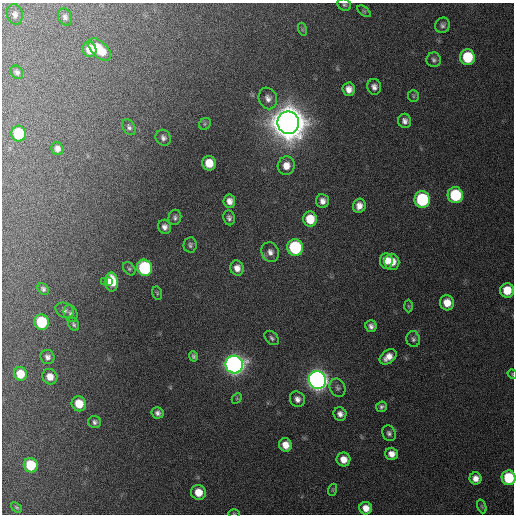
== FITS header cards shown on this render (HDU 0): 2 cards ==
NAXIS1  =                  512 / Axis length
NAXIS2  =                  512 / Axis length

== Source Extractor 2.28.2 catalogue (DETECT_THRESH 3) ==
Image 512 x 512 px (HDU 0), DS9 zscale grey, 1 PNG px = 1 image px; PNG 516 x 516 px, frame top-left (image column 1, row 512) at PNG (2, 3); each listed source drawn as its Kron ellipse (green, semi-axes under 4 px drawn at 4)
Background 452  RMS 12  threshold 37.4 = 3 sigma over >= 5 px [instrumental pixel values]
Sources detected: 85; all 85 listed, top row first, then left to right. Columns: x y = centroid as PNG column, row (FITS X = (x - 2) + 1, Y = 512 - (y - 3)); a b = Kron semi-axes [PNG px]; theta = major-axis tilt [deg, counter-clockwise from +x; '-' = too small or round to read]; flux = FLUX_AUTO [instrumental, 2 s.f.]
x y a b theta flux
344 5 7 6 - 1.7e+03
364 11 7 4 -36 1.3e+03
15 14 10 8 -76 3.7e+03
65 17 9 7 -66 3.0e+03
443 25 8 7 - 2.6e+03
302 29 7 4 -72 1.5e+03
90 49 8 6 -72 1.5e+04
99 49 14 7 -44 1.9e+04
467 57 8 7 - 4.1e+04
434 60 7 7 - 2.5e+03
17 72 7 5 -52 2.3e+03
374 87 8 7 - 4.2e+03
349 89 7 6 - 6.1e+03
413 96 6 5 - 1.4e+03
268 98 11 9 -70 5.2e+03
405 121 7 6 - 4.1e+03
288 123 11 10 - 3.6e+06
205 124 6 5 - 1.5e+03
129 127 8 6 -58 2.3e+03
19 134 8 7 - 4.3e+04
163 138 8 7 - 3.1e+03
57 149 6 6 - 4.2e+03
209 163 7 7 - 1.5e+04
286 166 9 8 - 9.1e+03
455 195 8 7 - 5.9e+04
422 200 8 8 - 8.4e+04
229 201 7 6 - 5.4e+03
323 201 7 6 - 5.0e+03
359 206 7 6 - 6.3e+03
175 217 8 6 76 2.7e+03
229 218 7 6 - 2.8e+03
310 219 7 7 - 2.0e+04
165 227 7 6 - 4.2e+03
190 245 7 6 - 2.4e+03
295 248 8 8 - 8.8e+04
270 252 10 8 -65 4.8e+03
386 261 8 6 -82 9.4e+03
392 262 8 7 - 1.1e+04
145 268 8 7 - 9.2e+04
237 268 7 6 - 6.3e+03
129 269 7 5 -48 1.8e+03
104 281 3 2 - 7.0e+03
108 282 3 3 - 1.2e+04
111 282 9 6 -87 2.8e+04
43 289 6 5 - 2.1e+03
507 290 7 7 - 1.8e+04
157 293 7 5 -77 1.3e+03
447 303 7 7 - 1.1e+04
408 306 6 4 -88 1.1e+03
65 310 9 7 -28 3.0e+03
71 314 9 6 -66 2.5e+03
42 322 8 7 - 4.9e+04
74 324 7 5 -59 1.9e+03
371 326 6 5 - 3.4e+03
272 338 8 6 -44 2.2e+03
413 339 8 7 - 2.4e+03
193 356 5 4 - 1.9e+03
47 357 7 7 - 3.6e+03
388 357 9 6 37 7.6e+03
234 365 9 8 - 7.0e+05
20 374 7 6 - 1.6e+04
512 374 5 4 - 8.2e+02
50 377 8 7 - 8.9e+03
317 380 9 8 - 8.1e+05
338 388 9 7 -68 3.1e+03
237 398 6 4 47 1.0e+03
297 399 8 7 - 4.6e+03
79 404 8 7 - 1.8e+04
381 407 5 5 - 2.2e+03
158 413 6 5 - 3.2e+03
340 414 7 6 - 4.3e+03
95 422 6 6 - 2.6e+03
389 433 8 6 -63 2.6e+03
285 445 7 6 - 9.7e+03
391 454 6 6 - 6.7e+03
343 459 7 7 - 8.3e+03
31 465 7 7 - 3.7e+04
475 478 6 6 - 6.3e+03
509 478 7 7 - 4.5e+04
332 490 6 4 71 1.0e+03
198 492 7 7 - 1.5e+04
482 506 7 4 -70 1.2e+03
17 507 6 4 -36 1.1e+03
366 508 6 6 - 8.2e+03
234 513 6 4 -1 1.0e+03
At the frame edge (FLAGS 8, measured only in part): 4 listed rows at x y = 344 5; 512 374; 509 478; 234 513